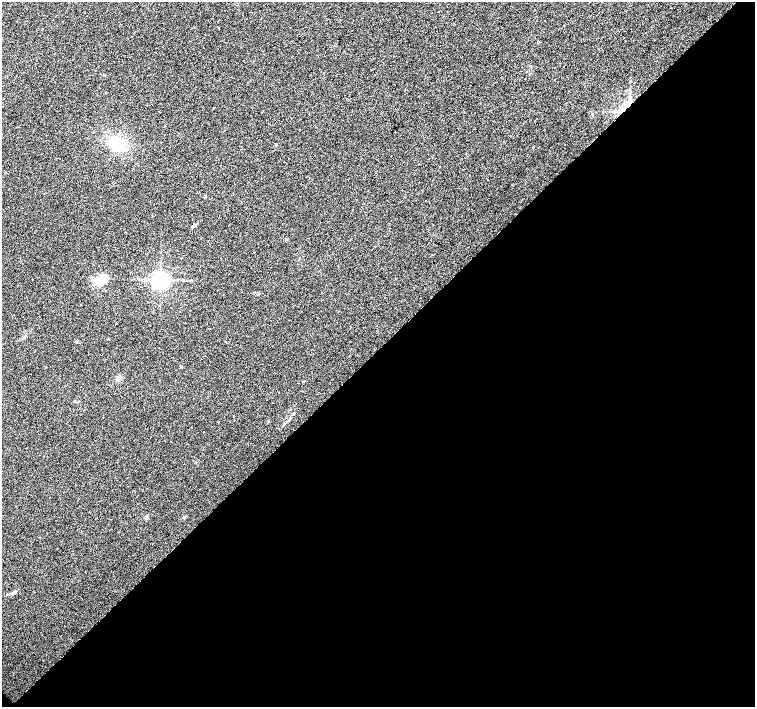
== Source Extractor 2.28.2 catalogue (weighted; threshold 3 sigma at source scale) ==
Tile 15 of 4 x 4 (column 3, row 4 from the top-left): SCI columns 3013-4517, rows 156-1565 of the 6024 x 6018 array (HDU 1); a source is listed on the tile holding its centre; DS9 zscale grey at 2 x 2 block average (1 PNG px = mean of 2 x 2 image px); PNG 757 x 709 px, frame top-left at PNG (2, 2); no overlay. Shown black and unused: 51% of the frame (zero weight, under 3 of 6 exposures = <1% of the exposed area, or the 3 px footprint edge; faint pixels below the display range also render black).
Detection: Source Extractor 2.28.2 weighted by HDU 2 'WHT'; one run over the whole footprint, this tile lists its part. Background 0.00247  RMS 0.0037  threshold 0.0151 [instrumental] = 3 sigma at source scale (4.09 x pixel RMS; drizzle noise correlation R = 1.36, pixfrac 0.8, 0.0396/0.0396 arcsec/px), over >= 5 px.
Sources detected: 14; all 14 listed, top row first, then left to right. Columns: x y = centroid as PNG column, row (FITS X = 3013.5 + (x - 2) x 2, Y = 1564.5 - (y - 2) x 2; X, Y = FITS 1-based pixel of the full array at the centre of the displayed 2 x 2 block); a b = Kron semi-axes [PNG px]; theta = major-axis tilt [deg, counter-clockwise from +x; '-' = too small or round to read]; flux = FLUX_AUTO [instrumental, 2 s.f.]
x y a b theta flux
626 107 20 4 43 8.2
117 144 14 11 -20 24
466 153 2 2 - 0.21
440 167 2 2 - 0.38
205 196 2 2 - 1.4
193 226 3 3 - 0.68
99 265 2 2 - 0.34
102 279 15 11 48 13
160 280 4 4 - 450
77 342 2 2 - 2
119 378 5 3 - 1.6
284 424 3 3 - 0.74
97 517 2 2 - 0.38
146 517 2 2 - 5.1
Overlapping masked pixels (flux is a lower limit): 1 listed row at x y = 626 107
Diffuse or blended objects may show on this block-average render without a row.